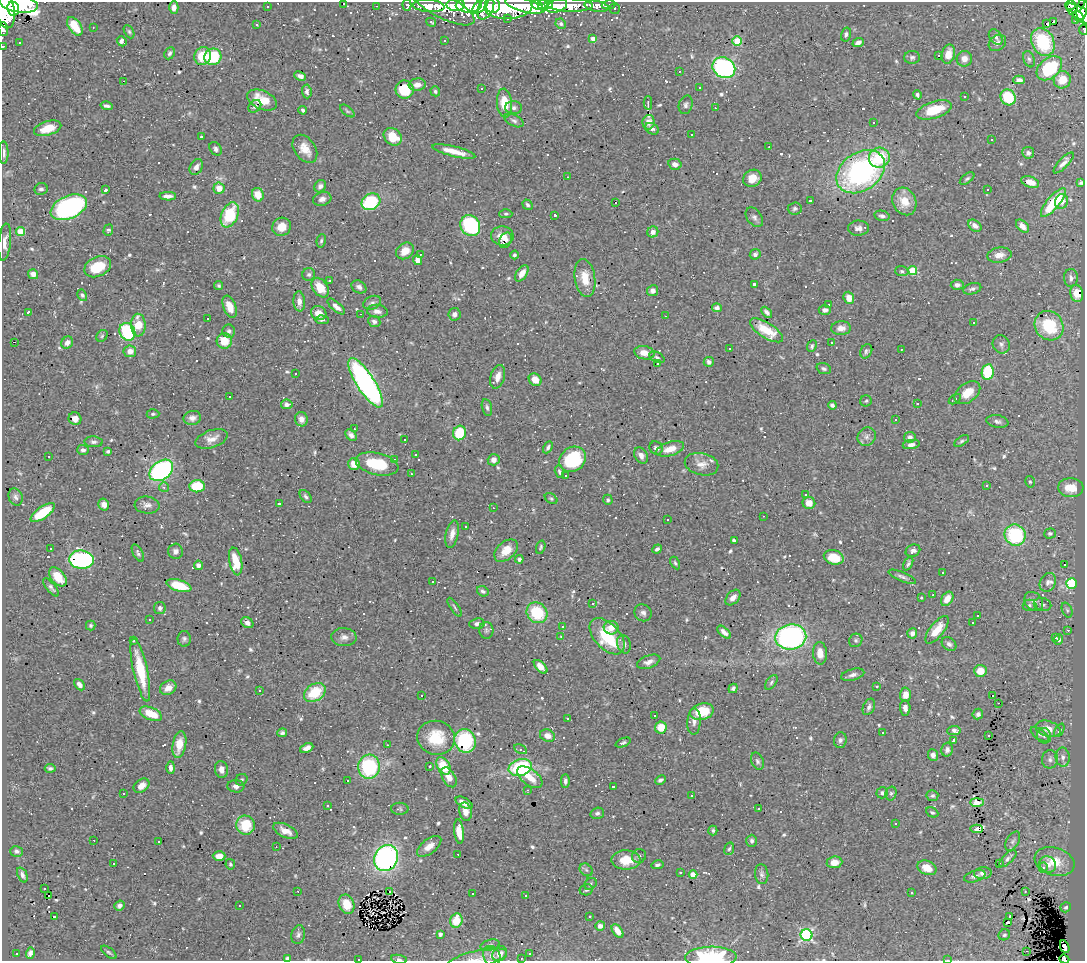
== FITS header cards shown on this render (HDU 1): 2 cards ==
NAXIS1  =                 1083
NAXIS2  =                  959

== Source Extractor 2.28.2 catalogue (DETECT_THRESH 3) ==
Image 1083 x 959 px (HDU 1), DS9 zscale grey, 1 PNG px = 1 image px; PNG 1087 x 963 px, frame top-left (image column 1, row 959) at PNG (2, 2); each listed source drawn as its Kron ellipse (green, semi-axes under 4 px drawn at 4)
Background 1.15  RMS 0.034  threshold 0.101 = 3 sigma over >= 5 px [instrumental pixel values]
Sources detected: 787; of the 787, the 500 brightest by FLUX_AUTO listed and drawn (287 fainter detections omitted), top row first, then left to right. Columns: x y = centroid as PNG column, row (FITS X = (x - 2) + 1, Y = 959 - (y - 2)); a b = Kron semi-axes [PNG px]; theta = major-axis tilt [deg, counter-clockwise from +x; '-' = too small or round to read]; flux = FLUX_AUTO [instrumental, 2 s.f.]
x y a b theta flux
343 3 3 2 - 7
19 4 19 8 -9 1000
549 4 4 3 - 110
407 5 6 4 -88 15
456 5 9 6 -2 370
469 5 13 7 2 540
493 5 8 7 - 230
525 5 20 6 -14 850
537 5 6 4 -26 160
543 5 6 5 - 220
570 5 23 6 -2 200
609 5 7 4 11 53
1070 5 5 4 - 44
1075 5 9 7 22 92
267 6 3 3 - 5.5
376 6 3 2 - 9.1
429 6 16 6 -4 120
442 6 35 12 -27 170
480 6 10 5 43 260
557 6 11 6 21 170
597 6 12 5 -10 55
174 7 6 4 88 11
486 7 12 7 66 240
508 7 24 12 4 700
4 9 20 9 -78 1500
13 9 7 6 - 370
615 9 5 5 - 7.8
1082 9 11 5 80 220
1081 14 16 6 -33 170
1078 16 6 3 -48 49
508 18 3 3 - 9.8
1076 20 3 3 - 27
431 22 5 3 - 4.4
1053 22 4 3 - 510
1046 23 4 3 - 180
561 24 5 5 - 4.3
257 25 3 2 - 3.9
75 26 10 6 -55 50
93 27 3 2 - 5.5
3 29 7 5 -87 14
1083 30 5 2 - 3.9
129 32 7 4 -63 4
846 34 7 5 76 6
996 37 9 5 -54 6.6
593 39 4 4 - 15
445 40 3 3 - 4.5
122 41 5 4 - 8.7
737 41 4 4 - 86
19 42 3 3 - 8.4
858 42 6 4 21 9.8
1043 42 14 11 -62 130
997 43 9 7 39 8.8
3 46 3 3 - 5.2
170 53 6 5 - 5.2
948 54 10 6 76 29
203 56 9 8 - 55
939 56 3 3 - 63
213 57 9 8 - 99
912 57 8 6 1 6.2
964 59 8 7 - 15
1029 59 8 5 -69 5.5
724 68 12 10 -29 350
1049 68 14 10 41 140
679 71 3 2 - 18
300 76 6 4 -21 8.3
1019 80 6 4 1 8.2
1062 80 9 8 - 34
123 81 3 2 - 74
417 85 8 6 6 13
699 88 3 3 - 4.8
482 89 3 2 - 4.9
405 90 9 9 - 61
307 91 7 5 -85 6.3
435 91 5 4 - 4.2
917 95 5 3 - 5
965 96 3 3 - 7.3
1008 97 8 7 - 93
262 100 16 9 -23 49
504 103 14 7 -85 51
648 103 6 2 89 6.2
686 105 9 6 73 7.8
107 106 6 4 -13 7.5
255 106 7 5 43 6.4
514 108 8 6 -1 7.3
715 108 3 2 - 5.6
303 110 4 3 - 4
934 110 18 8 18 73
347 111 8 4 -38 4
514 120 10 5 -27 7.1
649 122 7 6 - 14
874 122 3 3 - 27
48 128 14 7 17 40
652 129 7 5 -30 7.9
691 135 3 2 - 5.9
201 137 3 3 - 34
393 137 10 8 -40 54
992 140 3 3 - 30
769 147 3 2 - 4.6
216 149 7 5 -56 6.3
305 149 15 10 -55 29
454 151 22 5 -14 31
4 153 11 5 -89 8.9
1028 153 6 6 - 7.1
879 158 10 10 - 91
1064 163 13 5 46 12
675 164 7 5 -14 10
196 167 8 6 58 10
861 172 26 19 34 480
567 177 3 2 - 4.3
752 178 9 8 - 32
967 178 8 4 36 4.5
1030 182 9 5 -20 24
1081 183 4 3 - 3.9
320 186 6 5 - 8.7
219 188 5 5 - 30
41 189 7 6 - 7.5
105 190 3 3 - 18
988 190 3 3 - 9.2
258 195 7 5 -67 35
168 196 8 3 -2 11
322 199 9 6 17 10
810 201 3 3 - 3.8
904 201 14 11 -64 40
1061 201 7 6 - 22
371 202 10 8 26 150
615 202 3 3 - 1200
1053 202 18 6 50 110
528 205 6 4 -54 5
69 207 19 11 24 540
795 208 7 6 - 5.9
506 214 6 4 -1 4
230 215 13 8 67 120
555 215 3 3 - 4.1
882 216 8 5 -12 6.2
754 217 11 7 -53 8.9
470 225 11 9 -55 220
975 226 7 5 -38 12
1022 226 8 5 -44 17
281 227 9 9 - 29
858 228 10 7 0 12
108 230 6 5 - 4.7
21 232 4 4 - 55
653 232 5 5 - 10
502 236 11 9 -3 28
506 240 8 6 64 12
321 241 7 4 79 4.3
5 242 19 6 84 17
405 251 9 7 37 28
420 254 3 3 - 7.7
755 254 6 5 - 7.2
514 255 4 4 - 4.7
999 255 12 7 8 15
418 260 5 4 - 16
98 267 14 9 25 64
902 271 6 5 - 4.2
913 271 4 4 - 96
522 273 9 5 57 20
33 274 5 5 - 15
309 274 6 6 - 5.3
585 278 19 10 -81 38
1071 278 9 7 -89 9.9
330 280 3 3 - 17
754 284 3 3 - 4.1
957 285 6 5 - 8.6
219 286 5 4 - 3.8
359 287 8 6 -31 8.9
320 288 11 7 -54 39
972 289 9 5 15 6.6
653 291 6 5 - 9
1077 293 9 6 -80 17
82 295 6 4 -61 4.6
849 298 6 5 - 22
299 301 10 5 -86 14
372 303 9 6 26 6.9
829 305 3 3 - 12
336 306 11 4 -41 13
230 307 11 6 -69 31
717 308 5 4 - 6.4
825 310 6 5 - 8.7
377 311 10 6 -7 12
28 312 4 3 - 4.2
767 312 6 4 -44 6.7
319 313 8 7 - 21
361 314 3 2 - 40
454 314 6 6 - 9.5
665 316 3 2 - 13
208 319 3 3 - 17
322 320 7 4 -5 4.1
374 321 6 5 - 6.6
974 323 3 3 - 15
138 325 11 7 -88 45
1049 326 15 13 -50 100
841 328 10 7 5 15
766 330 19 7 -33 45
229 331 6 6 - 6.7
127 332 9 7 -65 170
102 336 6 5 - 4.1
224 341 8 7 - 43
14 342 3 2 - 32
67 343 6 5 - 12
831 343 3 3 - 78
1001 344 9 8 - 7.5
812 346 6 4 65 4.4
729 348 3 3 - 19
901 349 3 2 - 8.1
130 351 6 6 - 18
866 351 7 5 63 5.5
644 353 10 6 -11 24
657 357 8 5 -28 5.2
709 362 5 5 - 7.4
658 363 3 3 - 5.4
824 369 7 5 -19 5.2
988 372 8 6 81 110
296 374 3 3 - 17
498 377 12 7 73 17
535 380 7 5 -38 25
366 383 29 9 -58 800
967 393 14 9 37 35
229 397 3 3 - 26
955 399 6 4 34 4.7
866 401 6 5 - 3.8
287 404 6 5 - 9
917 404 3 3 - 23
832 405 4 4 - 5.6
487 407 8 5 -77 5.8
153 414 6 4 1 4.1
192 418 9 7 11 11
75 419 6 6 - 15
301 419 7 6 - 17
896 420 3 3 - 8.7
997 421 11 6 -9 7.9
354 429 3 2 - 16
459 433 7 6 - 83
351 435 6 5 - 9.7
867 437 10 8 49 11
910 437 6 5 - 9.5
212 439 17 8 18 20
405 440 3 3 - 7
962 441 8 4 32 4.6
93 442 9 5 -3 6.7
911 445 8 4 9 9.3
548 447 6 4 62 5.6
656 448 7 6 - 7.5
670 449 14 7 17 28
83 450 5 5 - 7.5
108 451 3 3 - 5.1
415 455 3 3 - 9.8
49 456 3 2 - 6.2
641 456 8 6 -58 12
394 459 3 3 - 41
573 459 14 11 36 130
494 460 6 5 - 12
354 464 6 6 - 19
377 464 22 11 -13 90
702 464 17 11 -13 21
161 470 13 9 37 360
559 472 6 4 -74 5.6
411 474 3 2 - 6.4
565 475 3 3 - 22
1030 482 6 4 -75 4.1
197 486 7 6 - 81
987 486 3 3 - 690
164 487 5 5 - 4.5
1071 488 12 9 -3 47
806 494 3 3 - 62
16 497 9 7 -71 7.4
306 497 7 5 -50 6
551 499 7 4 -36 4
608 500 5 5 - 4.5
279 503 3 3 - 54
809 503 6 6 - 24
104 504 6 5 - 13
147 505 12 8 -5 13
493 508 3 2 - 5.6
43 512 14 6 35 77
763 516 3 2 - 16
667 520 3 3 - 36
466 527 3 3 - 5.4
1050 533 6 5 - 5.3
452 534 14 6 78 16
1015 535 11 10 - 190
734 541 4 3 - 12
541 547 7 4 72 3.8
50 548 3 3 - 4
657 549 5 3 - 5.2
175 551 7 7 - 9.3
506 551 13 9 41 34
913 551 7 6 - 9.3
138 553 9 5 -61 5.2
834 557 10 7 -17 43
519 559 4 4 - 6
81 560 12 9 -5 360
236 561 14 6 -80 50
675 563 7 4 -60 3.9
908 564 7 4 65 5.2
198 565 5 4 - 14
1064 565 3 3 - 100
943 572 3 3 - 8.5
58 577 11 7 -50 33
902 577 14 4 -23 7.6
433 582 3 3 - 180
1048 582 10 7 61 13
1072 583 5 5 - 180
179 586 13 5 -17 71
51 587 11 4 -51 7.1
483 591 6 5 - 5.1
933 595 3 2 - 8.4
733 598 9 6 48 14
921 598 3 3 - 39
947 599 8 5 56 25
1034 601 10 8 -47 12
593 603 3 3 - 18
1043 604 9 6 -13 6.6
1029 605 7 5 0 5.5
454 607 11 3 -57 4.3
160 608 6 6 - 6.1
1067 610 8 5 -68 4.1
537 613 11 9 -46 110
643 613 9 8 - 9.7
978 615 3 3 - 99
150 620 3 3 - 5.7
247 623 6 5 - 10
972 623 3 3 - 38
477 624 7 5 7 7.6
91 626 5 4 - 3.9
562 626 3 3 - 4.5
611 628 7 6 - 23
486 630 8 7 - 5.8
937 630 16 7 51 37
1068 630 3 2 - 11
724 632 8 4 -43 11
912 633 5 5 - 11
607 636 22 12 -47 120
344 637 12 9 -5 13
561 637 3 3 - 4.1
791 637 15 12 7 520
1055 638 3 3 - 6.7
184 639 8 6 89 6.2
1058 639 5 4 - 11
856 640 7 6 - 4.7
134 641 3 2 - 12
624 644 9 6 -76 9.9
949 644 8 6 -40 8.1
820 653 11 7 -86 21
649 662 12 6 19 13
541 667 8 4 -45 22
140 670 32 7 -78 87
980 671 6 6 - 34
853 675 12 5 15 9.8
771 682 8 5 54 5
79 685 6 4 -48 10
877 686 3 3 - 7.1
168 688 8 6 31 19
733 688 5 4 - 5.6
259 690 3 2 - 5
315 693 12 8 33 74
905 695 7 5 87 21
422 696 3 3 - 270
993 696 3 2 - 10
998 703 3 2 - 4.8
869 707 8 5 65 8.1
905 708 7 5 -86 10
702 712 12 8 14 63
151 714 12 6 -22 48
978 714 5 5 - 6.3
655 715 3 3 - 240
568 719 3 3 - 6.2
694 721 13 6 87 12
661 727 6 6 - 43
1048 729 13 7 -16 25
954 730 7 4 6 5.7
1059 730 7 4 61 9.4
282 733 5 4 - 6
882 733 3 3 - 48
1039 734 10 5 -35 5.3
988 735 3 3 - 11
547 736 8 6 -23 17
1044 736 8 7 - 6.9
436 738 19 17 -12 77
840 740 8 6 85 6.4
954 740 3 3 - 45
465 741 12 10 -70 130
623 743 8 4 22 4.6
179 745 13 6 80 37
387 745 3 2 - 4.9
307 748 7 4 24 12
520 749 7 4 -27 5.7
947 750 7 5 76 7.6
933 755 6 5 - 8.8
1063 757 9 7 -86 11
1050 759 9 8 - 10
757 761 9 6 -65 6.2
430 766 3 3 - 4
443 766 9 6 -59 46
369 767 12 11 - 190
50 768 5 4 - 4.9
171 768 6 4 -90 9.3
520 768 12 8 15 200
221 769 8 6 -80 14
449 777 11 6 -58 19
530 777 15 8 -37 38
241 780 6 5 - 4
660 780 6 4 25 5.7
347 781 3 3 - 51
565 781 7 4 89 8.2
142 786 9 6 35 19
236 786 8 6 -5 11
613 786 3 3 - 28
527 790 3 2 - 4
123 793 3 3 - 16
882 793 6 5 - 7.4
891 793 7 5 75 5
692 796 3 3 - 8.4
932 796 6 5 - 4.4
977 802 7 4 0 14
464 803 9 4 -30 19
327 806 3 3 - 7.2
400 809 9 6 -1 4.7
759 809 3 3 - 20
465 812 9 6 -76 20
932 812 6 4 -27 4.3
597 813 7 5 16 5.9
896 824 3 3 - 6.3
245 825 9 9 - 48
977 829 6 4 -4 4.3
285 831 13 6 -25 22
713 831 5 4 - 4.3
459 832 12 5 -83 32
94 840 2 2 - 16
752 841 6 5 - 6
1013 841 10 6 59 7.3
159 842 3 3 - 10
429 846 14 7 37 18
276 847 3 2 - 5.1
729 849 6 4 69 3.8
17 851 6 5 - 6.2
458 854 3 2 - 10
219 856 6 5 - 17
639 856 7 6 - 5.6
386 858 13 11 59 580
1008 858 11 5 45 7.4
626 860 14 9 -1 50
834 862 8 6 6 20
1054 862 20 13 -17 51
114 863 3 3 - 1100
999 863 3 2 - 5.8
230 864 5 4 - 4.3
657 865 6 4 13 5.2
1048 865 9 7 -38 16
1043 867 5 4 - 5.5
927 868 10 7 -24 26
586 870 7 5 -44 5.2
681 872 3 3 - 6.3
983 873 9 6 7 11
762 874 10 6 -83 7.6
22 875 8 5 -66 7.9
693 875 4 4 - 48
975 876 11 5 16 8.2
591 884 7 5 42 4.7
44 888 3 3 - 4.8
586 890 7 5 11 5.8
298 891 3 2 - 7.8
1025 891 3 2 - 4.8
390 892 3 2 - 3.9
911 893 3 3 - 4.9
472 894 3 2 - 9.6
49 896 3 2 - 10
526 896 3 3 - 20
347 904 10 7 -68 42
120 906 5 4 - 8.3
239 906 3 3 - 120
1066 907 5 4 - 4.5
589 916 3 3 - 6
1010 916 3 2 - 8
54 917 3 3 - 320
456 921 7 6 - 49
1008 922 4 3 - 8.6
600 926 5 5 - 11
618 931 8 4 -53 20
440 934 4 3 - 9.1
298 935 9 6 77 8.4
807 935 6 5 - 350
1004 935 6 5 - 4.9
490 945 9 5 15 6.3
1065 947 7 4 -65 8.2
1027 951 3 2 - 27
109 952 9 4 -37 4.5
16 953 3 3 - 8.5
30 953 6 4 74 7.9
500 954 8 6 44 15
530 954 3 3 - 5.7
492 956 10 8 -61 13
711 957 26 10 1 200
287 958 4 4 - 4.8
521 958 3 3 - 6.2
358 959 3 2 - 76
399 959 8 4 -9 4.8
477 959 31 8 13 23
1064 959 5 4 - 15
948 960 4 2 - 5.1
At the frame edge (FLAGS 8, measured only in part): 16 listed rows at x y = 343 3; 19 4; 4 9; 1082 9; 3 29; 1083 30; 3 46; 4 153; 711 957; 287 958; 521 958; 358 959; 399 959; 477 959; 1064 959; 948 960
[287 fainter detections neither listed nor drawn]